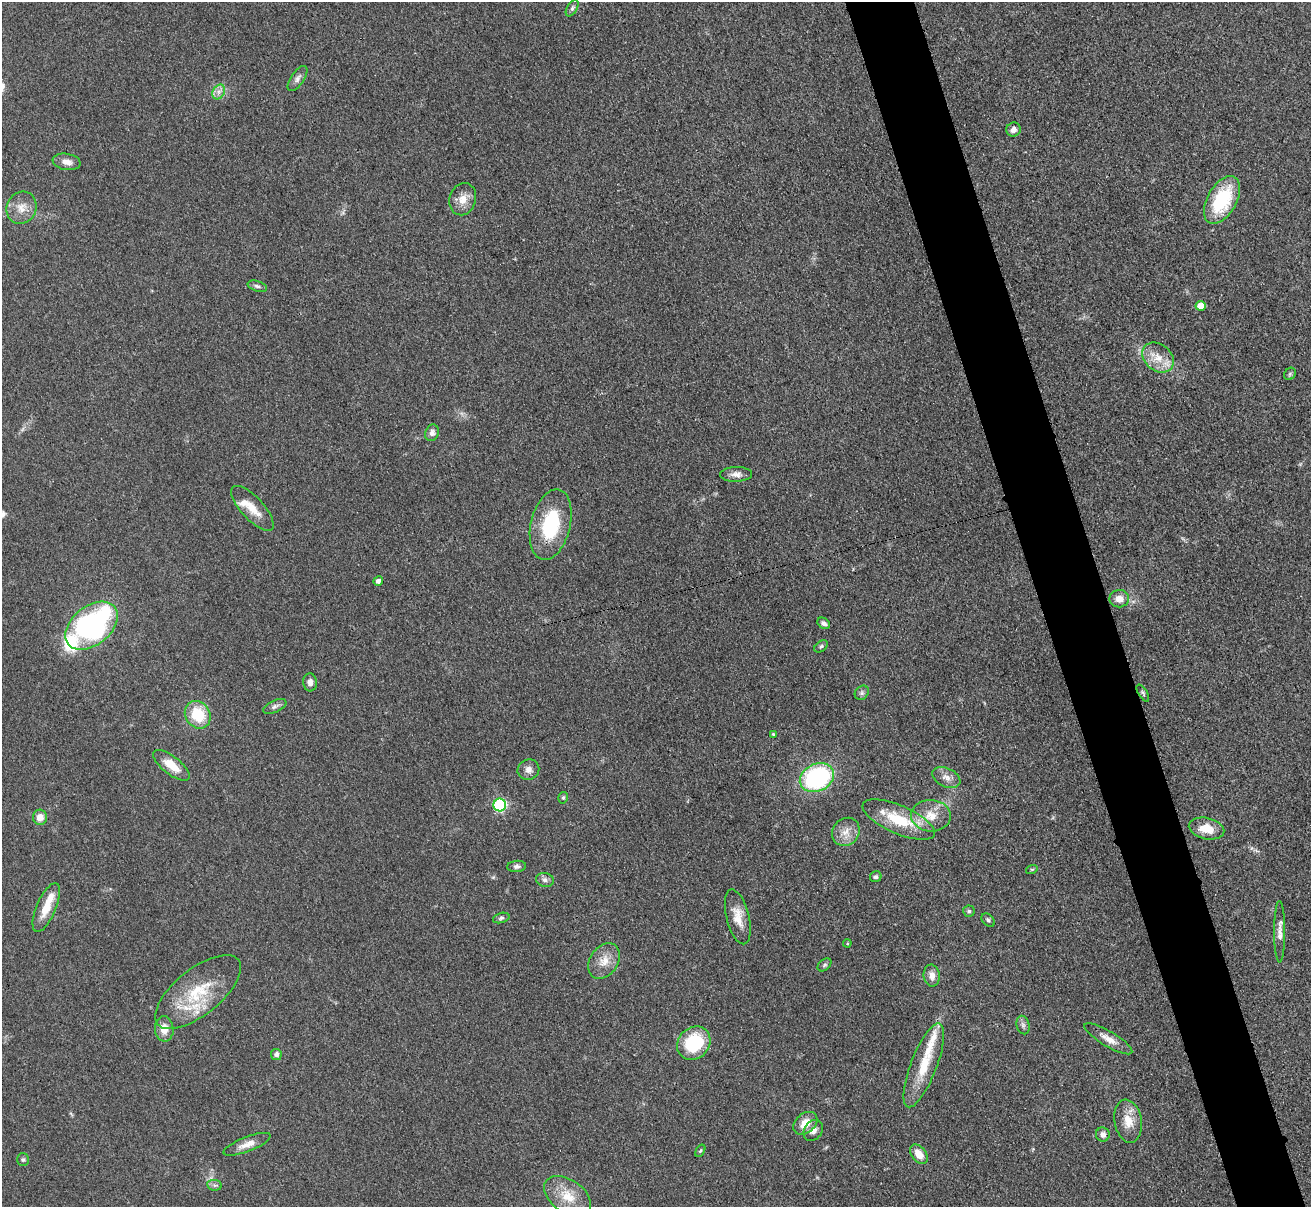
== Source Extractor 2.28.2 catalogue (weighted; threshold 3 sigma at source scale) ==
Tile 6 of 4 x 4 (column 2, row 2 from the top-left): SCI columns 1323-2631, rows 2686-3890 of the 5263 x 5247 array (HDU 1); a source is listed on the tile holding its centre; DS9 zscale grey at full resolution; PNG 1313 x 1209 px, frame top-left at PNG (2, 2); each listed source drawn as its Kron ellipse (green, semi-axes under 4 px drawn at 4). Shown black and unused: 5% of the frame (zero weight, under 3 of 4 exposures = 2% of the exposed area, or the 3 px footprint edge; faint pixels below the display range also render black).
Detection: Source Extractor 2.28.2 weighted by HDU 2 'WHT'; one run over the whole footprint, this tile lists its part. Background 0.0543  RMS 0.0056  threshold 0.0253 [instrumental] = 3 sigma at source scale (4.5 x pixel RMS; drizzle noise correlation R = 1.50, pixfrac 1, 0.05/0.05 arcsec/px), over >= 5 px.
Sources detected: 75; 6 inside a brighter listed object's ellipse — not listed separately; the other 69 listed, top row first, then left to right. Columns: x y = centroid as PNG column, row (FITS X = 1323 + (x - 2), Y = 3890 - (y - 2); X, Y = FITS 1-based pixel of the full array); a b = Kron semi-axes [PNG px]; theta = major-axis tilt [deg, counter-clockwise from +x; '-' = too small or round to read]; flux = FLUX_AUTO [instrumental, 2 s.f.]
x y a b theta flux
572 8 9 5 58 1.4
297 79 14 6 55 2.5
219 92 8 6 60 2.4
1014 130 7 7 - 3.1
66 162 14 8 -9 4.4
463 199 16 13 70 6.5
1222 200 26 14 60 36
21 208 16 14 64 7.3
257 286 10 5 -16 1.6
1201 306 5 5 - 7.8
1158 358 17 13 -38 9.5
1290 374 7 5 47 0.97
432 433 8 6 68 2.6
736 474 16 7 1 3.4
252 508 29 11 -47 9.6
551 525 36 19 77 38
378 581 5 4 - 1.9
1119 599 10 8 2 5.3
824 623 7 5 -36 2
92 626 30 19 39 140
821 646 7 5 38 1.1
310 682 9 7 -84 3.1
862 693 8 6 46 1.6
1143 693 9 4 -57 1.1
275 706 12 6 25 2.1
198 715 14 12 -58 20
773 734 4 3 - 0.59
171 765 22 9 -38 10
528 770 11 10 - 3.3
946 777 15 9 -24 4.2
817 778 18 13 26 82
563 798 6 4 75 0.95
500 805 6 6 - 64
931 816 20 16 -3 11
40 817 7 7 - 5.5
899 820 39 14 -23 24
1207 829 18 10 -13 10
846 832 15 13 48 6.4
517 866 9 5 6 1.6
1032 869 6 3 18 0.62
876 877 6 5 - 1.2
545 880 9 7 -15 2.2
46 908 26 9 67 10
969 911 5 5 - 1
738 917 28 11 -76 9
501 918 8 5 16 1.1
988 920 8 5 -46 1.3
1280 932 31 5 -90 4.5
847 943 4 4 - 0.57
604 961 19 14 57 8.1
825 965 8 5 41 1.2
932 976 11 8 -82 4.1
198 992 51 23 39 32
1023 1025 9 6 -75 1.8
164 1029 12 9 -86 6.3
1108 1039 27 7 -30 5.7
694 1043 18 15 45 33
276 1054 6 5 - 2.3
924 1065 44 13 69 20
1128 1121 22 13 -80 9.5
805 1123 13 9 40 7.5
813 1130 11 9 53 3.5
1103 1134 7 7 - 2.7
247 1144 25 7 21 5.6
700 1151 6 4 58 0.75
919 1154 11 7 -53 7.4
23 1160 6 6 - 1
214 1185 7 5 -10 1.5
568 1196 26 16 -36 14
Overlapping masked pixels (flux is a lower limit): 1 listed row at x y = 1158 358